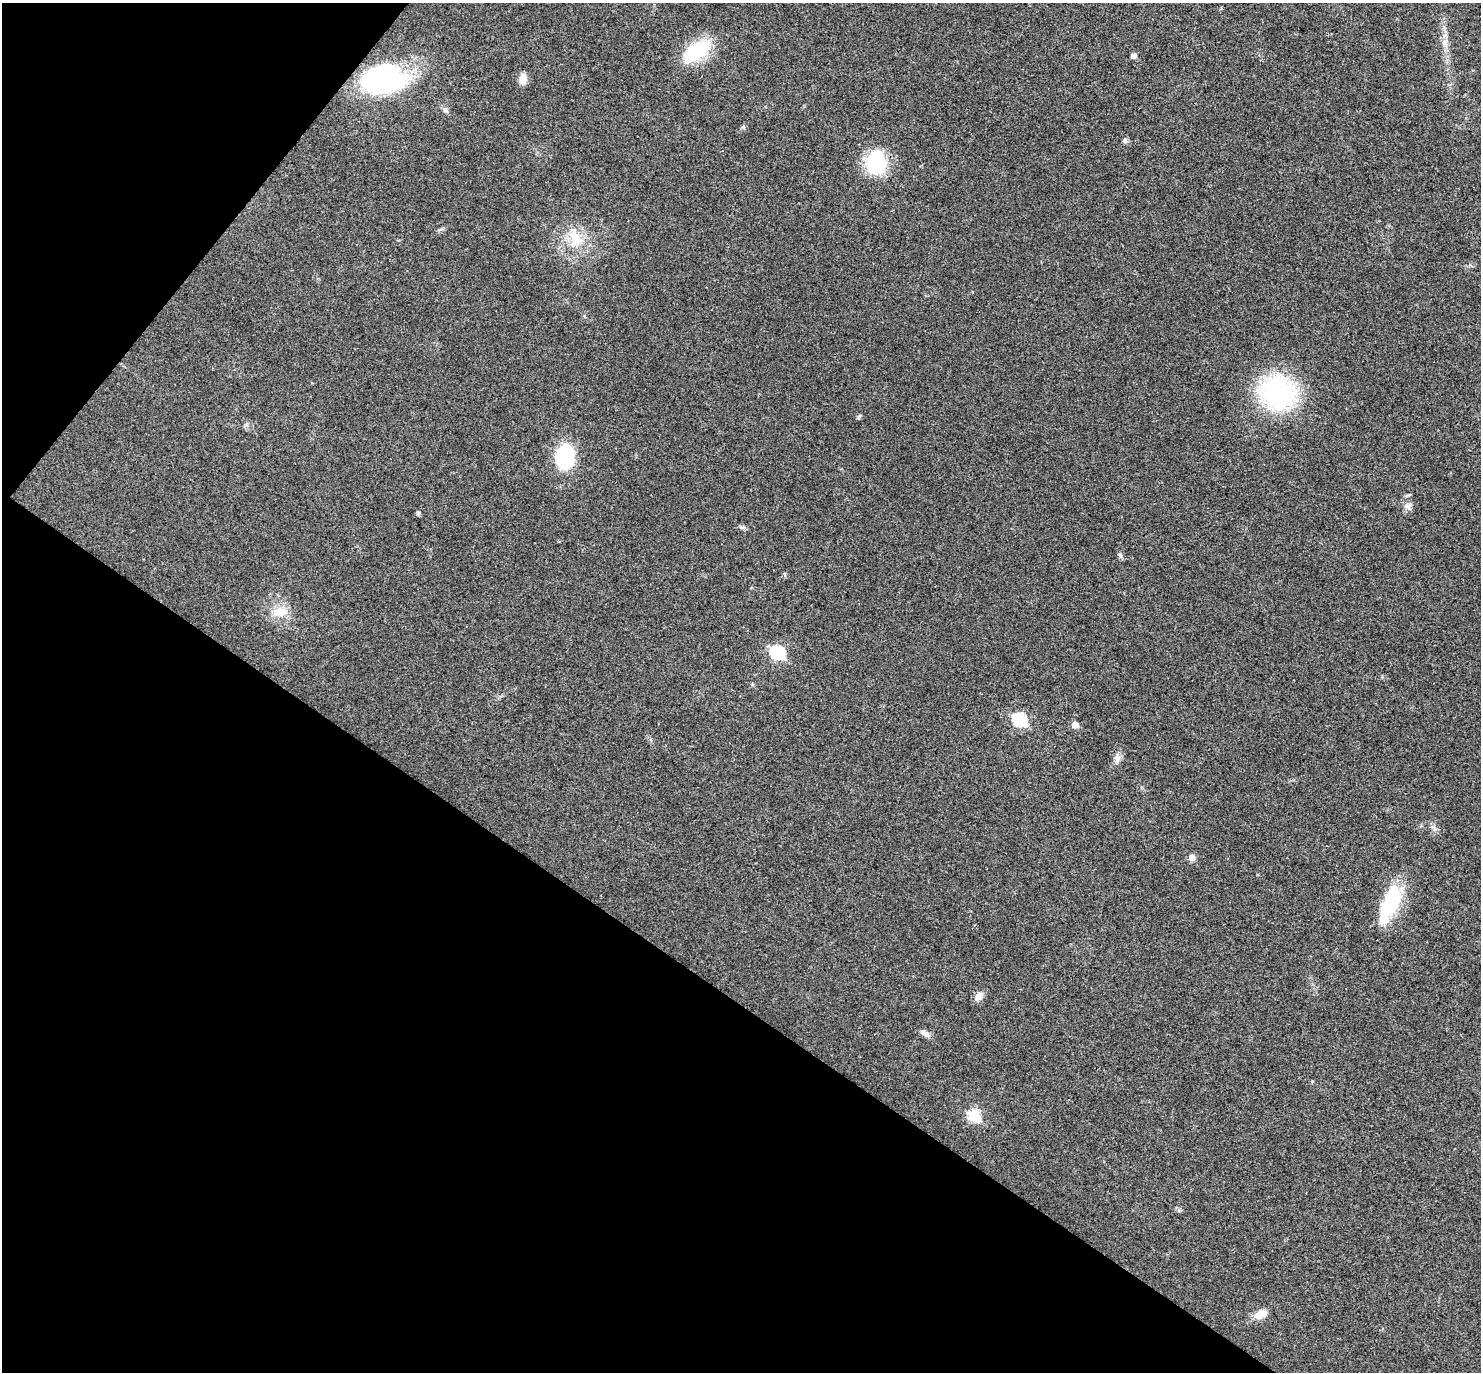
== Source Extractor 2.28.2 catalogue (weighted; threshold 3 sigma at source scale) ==
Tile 9 of 4 x 4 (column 1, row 3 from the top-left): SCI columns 6-1484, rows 1665-3034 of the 5923 x 5927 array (HDU 1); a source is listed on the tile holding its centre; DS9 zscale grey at full resolution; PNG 1483 x 1374 px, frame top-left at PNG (2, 3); no overlay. Shown black and unused: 33% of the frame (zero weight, under 3 of 4 exposures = <1% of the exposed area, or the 3 px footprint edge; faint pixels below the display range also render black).
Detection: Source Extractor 2.28.2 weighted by HDU 2 'WHT'; one run over the whole footprint, this tile lists its part. Background 0.0226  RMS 0.0056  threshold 0.0254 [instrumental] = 3 sigma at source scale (4.5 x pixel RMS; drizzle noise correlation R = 1.50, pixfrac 1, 0.05/0.05 arcsec/px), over >= 5 px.
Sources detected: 27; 1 inside a brighter listed object's ellipse — not listed separately; the other 26 listed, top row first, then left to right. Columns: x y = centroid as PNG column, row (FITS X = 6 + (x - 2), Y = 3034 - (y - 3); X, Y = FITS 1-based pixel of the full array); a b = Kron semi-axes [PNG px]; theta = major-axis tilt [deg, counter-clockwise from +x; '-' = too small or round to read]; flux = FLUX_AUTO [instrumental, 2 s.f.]
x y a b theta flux
1445 42 12 4 58 1.6
697 51 33 16 33 31
1134 56 5 5 - 2.9
383 79 42 27 10 93
523 79 11 9 77 4.7
445 110 7 6 - 1.4
1125 140 7 6 - 1.3
876 163 26 21 88 32
575 239 24 17 -66 15
1278 392 33 27 -26 92
564 456 26 20 87 34
1408 506 11 8 -28 2.5
418 513 5 4 - 1
743 527 9 4 -9 1.2
1120 555 6 5 - 1
280 612 22 12 11 9
777 652 7 6 - 62
1019 720 7 6 - 52
1075 725 6 5 - 4.9
1117 758 12 8 69 2.9
1192 858 7 7 - 3.1
1391 900 41 21 72 31
979 996 13 9 55 3.5
925 1033 14 6 -34 2.6
974 1116 7 6 - 39
1261 1314 18 11 20 5.8
Unlisted compact peaks at least as high as the median listed source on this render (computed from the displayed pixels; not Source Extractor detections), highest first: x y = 743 127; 858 417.